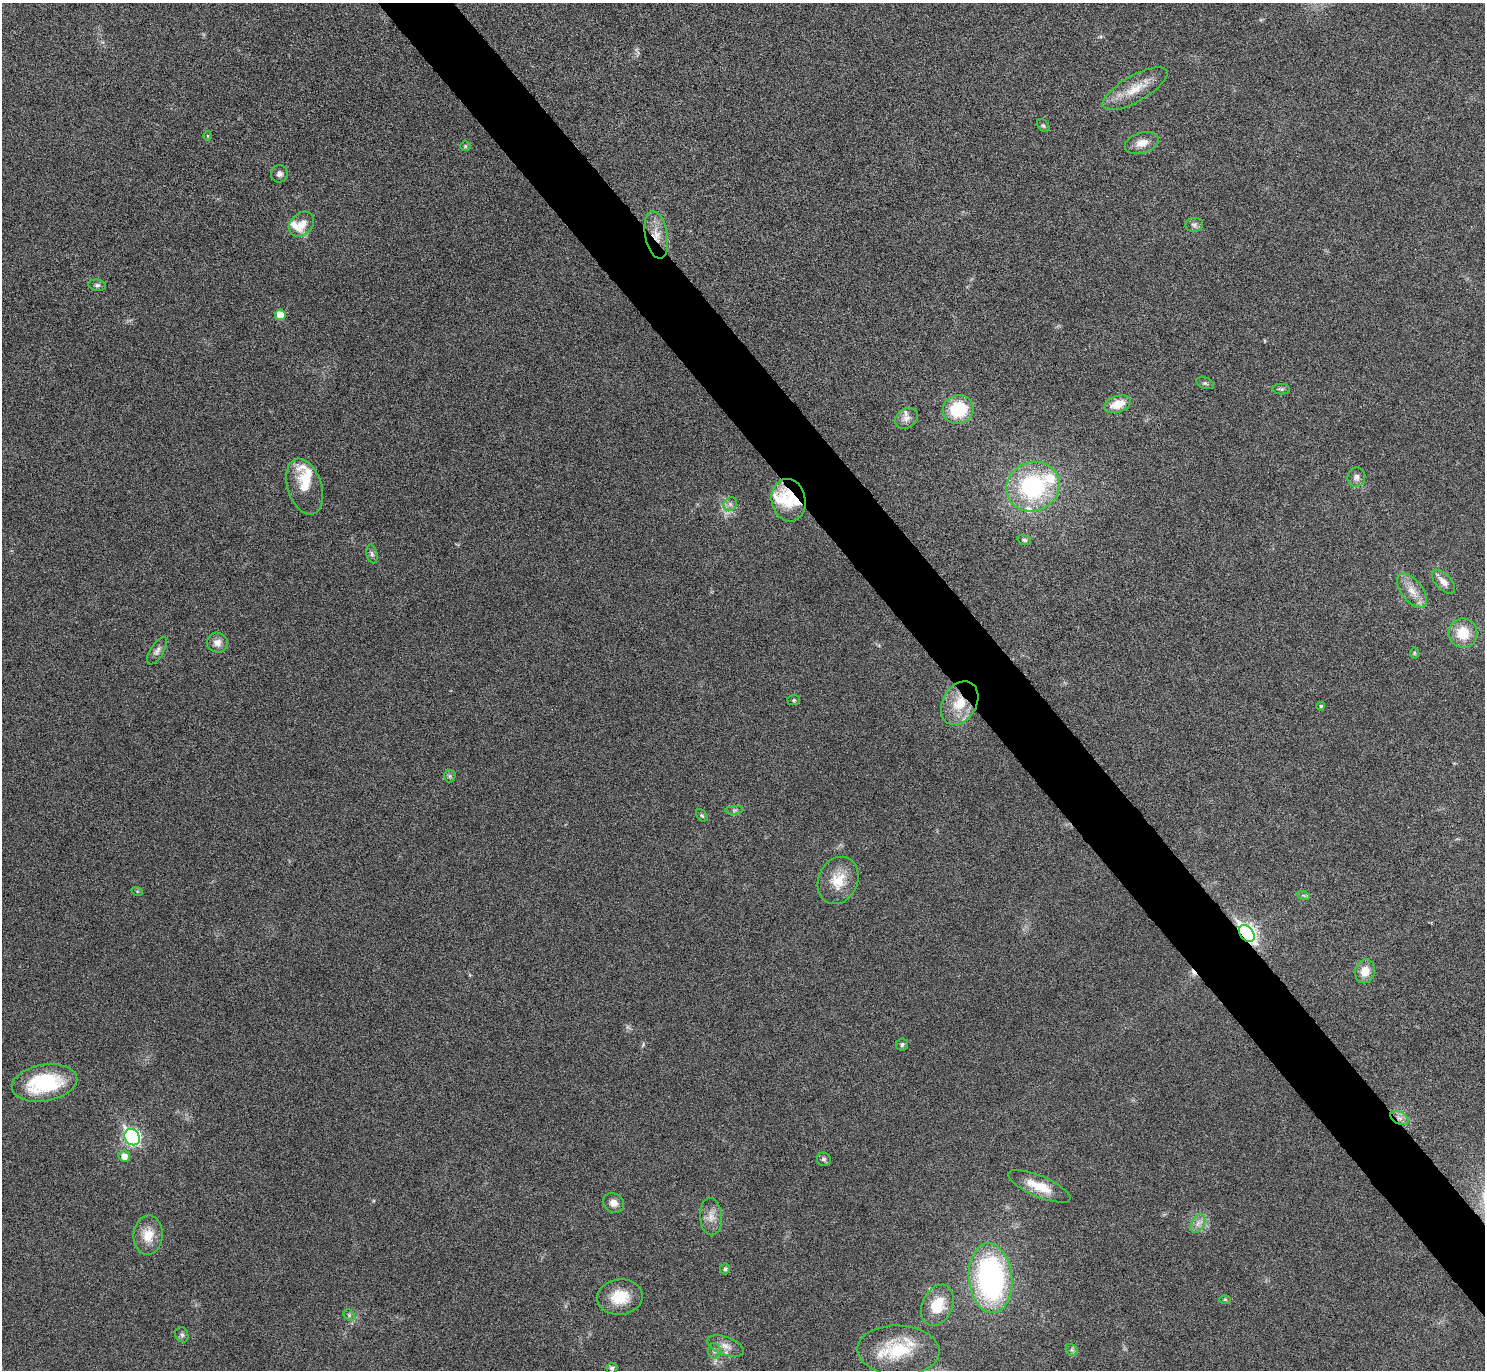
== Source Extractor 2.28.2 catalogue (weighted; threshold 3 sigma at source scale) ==
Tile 6 of 4 x 4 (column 2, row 2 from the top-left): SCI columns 1506-2988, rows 2914-4281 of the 5961 x 5953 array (HDU 1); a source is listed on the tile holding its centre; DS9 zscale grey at full resolution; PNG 1487 x 1372 px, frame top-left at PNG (2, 3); each listed source drawn as its Kron ellipse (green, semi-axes under 4 px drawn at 4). Shown black and unused: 5% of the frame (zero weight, under 5 of 9 exposures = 2% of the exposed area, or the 3 px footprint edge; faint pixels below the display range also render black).
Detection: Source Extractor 2.28.2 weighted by HDU 2 'WHT'; one run over the whole footprint, this tile lists its part. Background 0.0516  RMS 0.0041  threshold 0.0167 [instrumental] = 3 sigma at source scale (4.09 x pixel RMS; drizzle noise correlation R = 1.36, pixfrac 0.8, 0.05/0.05 arcsec/px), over >= 5 px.
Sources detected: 74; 1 cosmic-ray / hot-pixel residue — neither listed nor drawn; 10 inside a brighter listed object's ellipse — not listed separately; the other 63 listed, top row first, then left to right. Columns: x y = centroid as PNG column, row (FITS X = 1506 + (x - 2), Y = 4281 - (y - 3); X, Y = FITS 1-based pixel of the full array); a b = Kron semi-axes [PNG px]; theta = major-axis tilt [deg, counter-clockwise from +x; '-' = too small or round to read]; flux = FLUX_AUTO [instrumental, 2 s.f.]
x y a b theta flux
1135 89 36 13 30 9.1
1043 126 7 5 -49 0.68
207 136 5 3 - 0.38
1142 143 17 10 16 4
465 146 5 4 - 0.6
279 174 8 8 - 1.4
301 224 14 10 43 4.2
1194 225 9 7 6 1.2
656 235 24 11 -79 6.4
97 285 8 5 -9 1
280 315 5 5 - 6.3
1205 383 9 5 -21 0.79
1281 389 8 5 0 0.79
1117 404 14 8 19 7
958 409 15 14 - 17
906 418 12 9 33 2.3
1356 477 10 9 - 1.8
305 487 29 17 -72 8.2
1033 487 27 24 23 42
789 500 21 17 -79 10
730 504 7 6 - 1.2
1024 540 7 5 -18 0.83
372 554 9 5 -77 1
1443 582 14 7 -47 2.9
1412 591 20 10 -52 5
1463 633 15 14 - 9.2
217 643 10 10 - 2.8
157 651 15 6 58 1.7
1414 653 6 4 -90 0.46
794 700 6 5 - 0.53
960 703 23 17 60 11
1321 706 4 4 - 0.59
450 776 6 6 - 0.79
734 810 9 3 6 0.79
702 815 7 5 -49 0.56
838 880 24 19 65 9.4
137 891 6 3 -18 0.44
1303 895 7 4 -18 0.7
1247 934 9 6 -51 140
1365 971 12 10 74 5.2
902 1045 6 6 - 0.83
44 1083 33 18 10 30
1399 1118 9 6 -26 2
132 1137 8 7 - 83
124 1156 5 5 - 3.4
824 1159 7 6 - 0.95
1039 1186 33 10 -23 9
613 1203 11 9 -30 2.5
711 1217 19 11 -86 4
1198 1223 10 6 63 1.9
148 1235 19 14 86 7
725 1269 5 5 - 0.95
990 1278 35 21 -85 87
620 1297 23 17 6 10
1225 1299 5 3 - 0.41
937 1305 21 15 66 10
349 1315 6 5 - 0.7
182 1335 8 6 -64 1.1
726 1346 19 9 -20 3.4
898 1350 41 25 -2 21
1072 1350 7 5 -43 0.84
714 1351 8 6 -88 1.1
612 1368 5 5 - 1.1
Overlapping masked pixels (flux is a lower limit): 4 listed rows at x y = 656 235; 960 703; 1247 934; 1399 1118